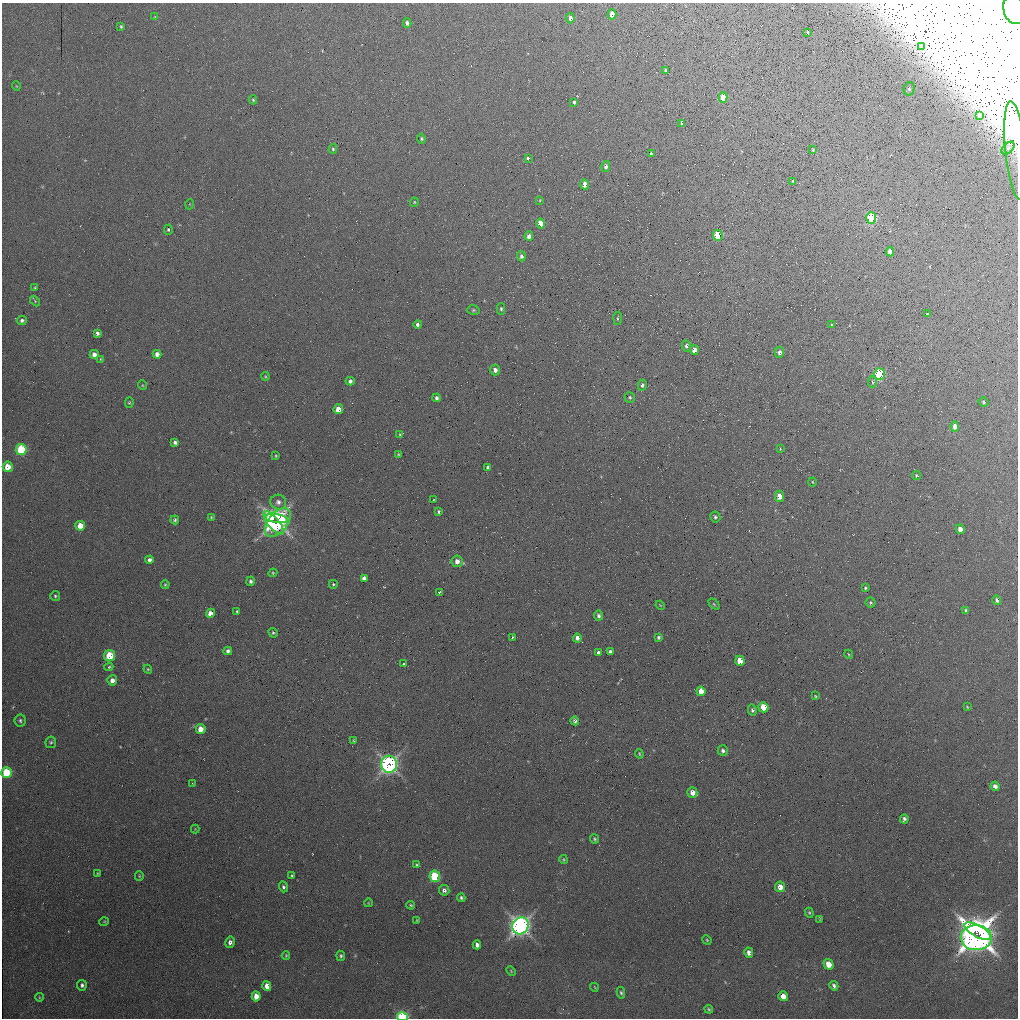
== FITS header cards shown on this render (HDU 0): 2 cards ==
NAXIS1  =                 1016 / length of data axis 1
NAXIS2  =                 1016 / length of data axis 2

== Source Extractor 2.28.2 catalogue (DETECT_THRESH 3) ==
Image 1016 x 1016 px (HDU 0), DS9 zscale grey, 1 PNG px = 1 image px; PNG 1020 x 1020 px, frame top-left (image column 1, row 1016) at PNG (2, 3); each listed source drawn as its Kron ellipse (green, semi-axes under 4 px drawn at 4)
Background 179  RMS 7.5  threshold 22.5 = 3 sigma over >= 5 px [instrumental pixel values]
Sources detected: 176; all 176 listed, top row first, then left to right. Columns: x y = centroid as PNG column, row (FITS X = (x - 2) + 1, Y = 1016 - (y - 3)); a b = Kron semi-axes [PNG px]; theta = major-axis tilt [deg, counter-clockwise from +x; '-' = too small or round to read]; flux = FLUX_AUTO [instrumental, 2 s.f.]
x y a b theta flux
1014 9 15 10 -75 4300
612 14 5 4 - 4500
155 16 4 3 - 330
570 18 5 4 - 1800
407 23 4 4 - 1500
121 27 4 3 - 750
807 32 3 2 - 410
921 46 3 2 - 330
665 71 3 3 - 790
16 86 5 3 - 380
909 89 7 5 76 1400
723 98 5 4 - 9300
253 100 5 4 - 640
574 102 4 3 - 2800
979 115 3 2 - 450
682 123 4 3 - 930
421 139 5 4 - 640
1008 148 8 4 45 1400
333 149 5 4 - 740
813 150 3 2 - 500
1016 151 49 10 -84 12000
651 154 3 3 - 740
528 158 4 3 - 2800
606 166 5 4 - 1500
793 181 3 2 - 460
585 184 5 4 - 4400
540 200 3 2 - 340
414 202 4 4 - 480
190 204 5 3 - 360
871 218 5 5 - 47000
540 224 5 4 - 9700
168 230 5 4 - 810
718 235 5 4 - 22000
529 236 5 4 - 2700
890 252 5 4 - 4400
521 256 5 4 - 1300
35 288 4 3 - 620
35 301 6 4 -47 540
501 309 6 4 -90 890
473 310 6 5 - 820
927 314 3 3 - 530
618 318 6 3 85 510
22 320 5 4 - 1300
417 324 4 3 - 2000
832 324 3 2 - 630
97 333 4 3 - 1500
686 346 5 4 - 1100
694 350 5 4 - 4900
779 352 5 4 - 1600
94 354 4 4 - 2400
157 354 4 4 - 2500
100 359 4 3 - 560
495 370 5 5 - 2600
879 374 6 5 - 51000
265 376 4 3 - 450
350 381 4 4 - 1500
872 382 6 3 -86 670
142 385 5 3 - 440
642 385 5 4 - 1400
630 397 5 5 - 910
436 398 4 3 - 1200
984 402 5 4 - 640
129 403 5 4 - 630
338 409 5 4 - 5800
955 426 5 4 - 3400
400 434 4 3 - 560
175 442 4 4 - 1300
21 449 5 5 - 29000
780 449 4 3 - 360
398 454 3 3 - 510
276 456 3 2 - 480
8 467 5 5 - 7400
488 467 4 3 - 1600
916 475 4 4 - 560
812 482 4 3 - 400
779 496 5 4 - 4900
434 500 3 2 - 440
278 502 8 7 - 2000
439 511 3 3 - 810
211 517 4 3 - 500
715 517 5 5 - 1100
276 518 11 4 -8 70000
175 520 4 4 - 850
278 522 17 9 53 68000
273 523 14 5 -51 51000
80 526 5 5 - 7400
960 529 5 4 - 3600
149 560 4 4 - 1600
457 561 6 5 - 3300
273 573 4 4 - 550
364 578 4 4 - 2100
250 581 5 4 - 1200
165 584 4 3 - 550
333 584 4 4 - 570
865 588 3 3 - 650
439 592 3 3 - 790
55 596 5 5 - 840
997 600 5 4 - 1300
871 603 5 5 - 860
714 604 6 4 -45 680
660 605 5 3 - 390
966 611 4 3 - 850
237 612 4 3 - 860
210 613 5 4 - 4400
598 616 5 4 - 1200
273 633 5 4 - 790
513 637 3 3 - 1100
658 637 3 3 - 880
577 638 4 4 - 2200
228 651 4 4 - 1400
610 652 4 4 - 1700
598 653 4 4 - 1500
848 654 4 3 - 420
110 656 5 5 - 20000
740 661 5 4 - 8400
403 664 3 2 - 440
109 667 4 3 - 670
148 669 4 4 - 570
112 680 5 5 - 2600
701 691 5 4 - 4600
815 696 3 2 - 450
763 707 5 5 - 9700
967 707 3 3 - 460
752 710 5 4 - 1100
20 720 6 5 - 990
575 721 4 4 - 1300
201 729 5 5 - 5100
354 740 4 3 - 470
51 742 6 5 - 860
723 751 5 5 - 1400
639 754 5 3 - 470
389 764 8 8 - 210000
6 772 5 5 - 26000
192 783 3 2 - 360
995 786 5 4 - 2400
692 793 5 5 - 3700
904 819 4 4 - 1200
195 829 4 4 - 450
595 839 5 4 - 740
564 859 4 4 - 660
417 865 4 4 - 760
97 873 3 2 - 390
139 876 5 4 - 580
292 876 3 3 - 740
435 876 6 5 - 33000
283 887 5 4 - 1100
780 887 5 5 - 4400
444 890 5 5 - 1500
461 898 4 3 - 880
368 903 4 3 - 360
411 905 4 3 - 560
809 913 5 4 - 710
820 919 3 3 - 470
416 920 3 2 - 330
104 922 5 3 - 430
520 926 8 8 - 350000
978 931 15 6 -29 370000
976 938 15 12 -3 610000
707 940 5 4 - 550
230 942 6 5 - 2000
477 945 4 4 - 1900
749 953 5 4 - 2400
286 955 4 3 - 540
341 956 5 4 - 890
828 964 5 4 - 6700
511 971 5 3 - 490
82 985 5 4 - 1400
267 986 5 4 - 3900
834 986 5 4 - 1400
594 987 4 3 - 390
621 993 6 4 -78 880
256 996 5 4 - 5400
783 996 5 4 - 5200
39 997 4 3 - 430
709 1009 4 3 - 630
402 1017 5 4 - 62000
At the frame edge (FLAGS 8, measured only in part): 3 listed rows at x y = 1014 9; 1016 151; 402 1017

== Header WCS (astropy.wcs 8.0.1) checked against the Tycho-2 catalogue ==
Header WCS as astropy/WCSLIB reads it (applying the file's SIP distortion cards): RA---SIN-SIP/DEC--SIN-SIP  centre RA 00:32:26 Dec +16:28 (8.11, +16.46 deg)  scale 2.78 x 2.74 arcsec/px (non-square pixels)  FOV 47.0' x 46.4'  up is -24 deg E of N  parity normal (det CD < 0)
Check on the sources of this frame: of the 60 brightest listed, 18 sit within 4.1 arcsec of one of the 45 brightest Tycho-2 stars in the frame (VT <= 12.63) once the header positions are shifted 0.76 arcsec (0.55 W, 0.53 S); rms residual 1.55 arcsec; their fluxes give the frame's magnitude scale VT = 21.11 - 2.5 log10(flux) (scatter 0.35 mag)
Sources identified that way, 18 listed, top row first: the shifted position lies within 4.1 arcsec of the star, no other Tycho-2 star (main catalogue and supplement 1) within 8.2 arcsec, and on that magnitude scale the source's flux lands within +1.5 / -3 mag of the star's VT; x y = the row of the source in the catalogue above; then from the Tycho-2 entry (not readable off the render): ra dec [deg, ICRS J2000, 3 dp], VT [Tycho-2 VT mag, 2 dp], TYC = Tycho-2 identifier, HIP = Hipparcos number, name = IAU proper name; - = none
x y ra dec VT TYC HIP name
723 98 7.820 +16.682 11.67 1180-901-1 - -
871 218 7.749 +16.552 10.51 1180-818-1 - -
718 235 7.868 +16.587 11.08 1180-283-1 - -
890 252 7.746 +16.523 11.98 1180-395-1 - -
879 374 7.793 +16.440 8.88 1180-670-1 - -
338 409 8.202 +16.584 11.29 1187-1203-1 - -
21 449 8.449 +16.653 9.87 1187-802-1 - -
8 467 8.465 +16.645 11.71 1187-1160-1 - -
210 613 8.361 +16.480 11.94 1187-1084-1 - -
110 656 8.449 +16.482 11.52 1187-821-1 - -
740 661 7.987 +16.284 11.09 1180-964-1 - -
112 680 8.455 +16.464 12.59 1187-1291-1 - -
763 707 7.984 +16.245 10.38 1180-683-1 - -
389 764 8.278 +16.320 8.91 1187-893-1 - -
6 772 8.562 +16.432 10.19 1187-550-1 - -
435 876 8.280 +16.228 9.53 1187-1049-1 - -
520 926 8.233 +16.167 6.95 1187-1227-1 2595 -
402 1017 8.349 +16.140 10.59 1187-764-1 - -